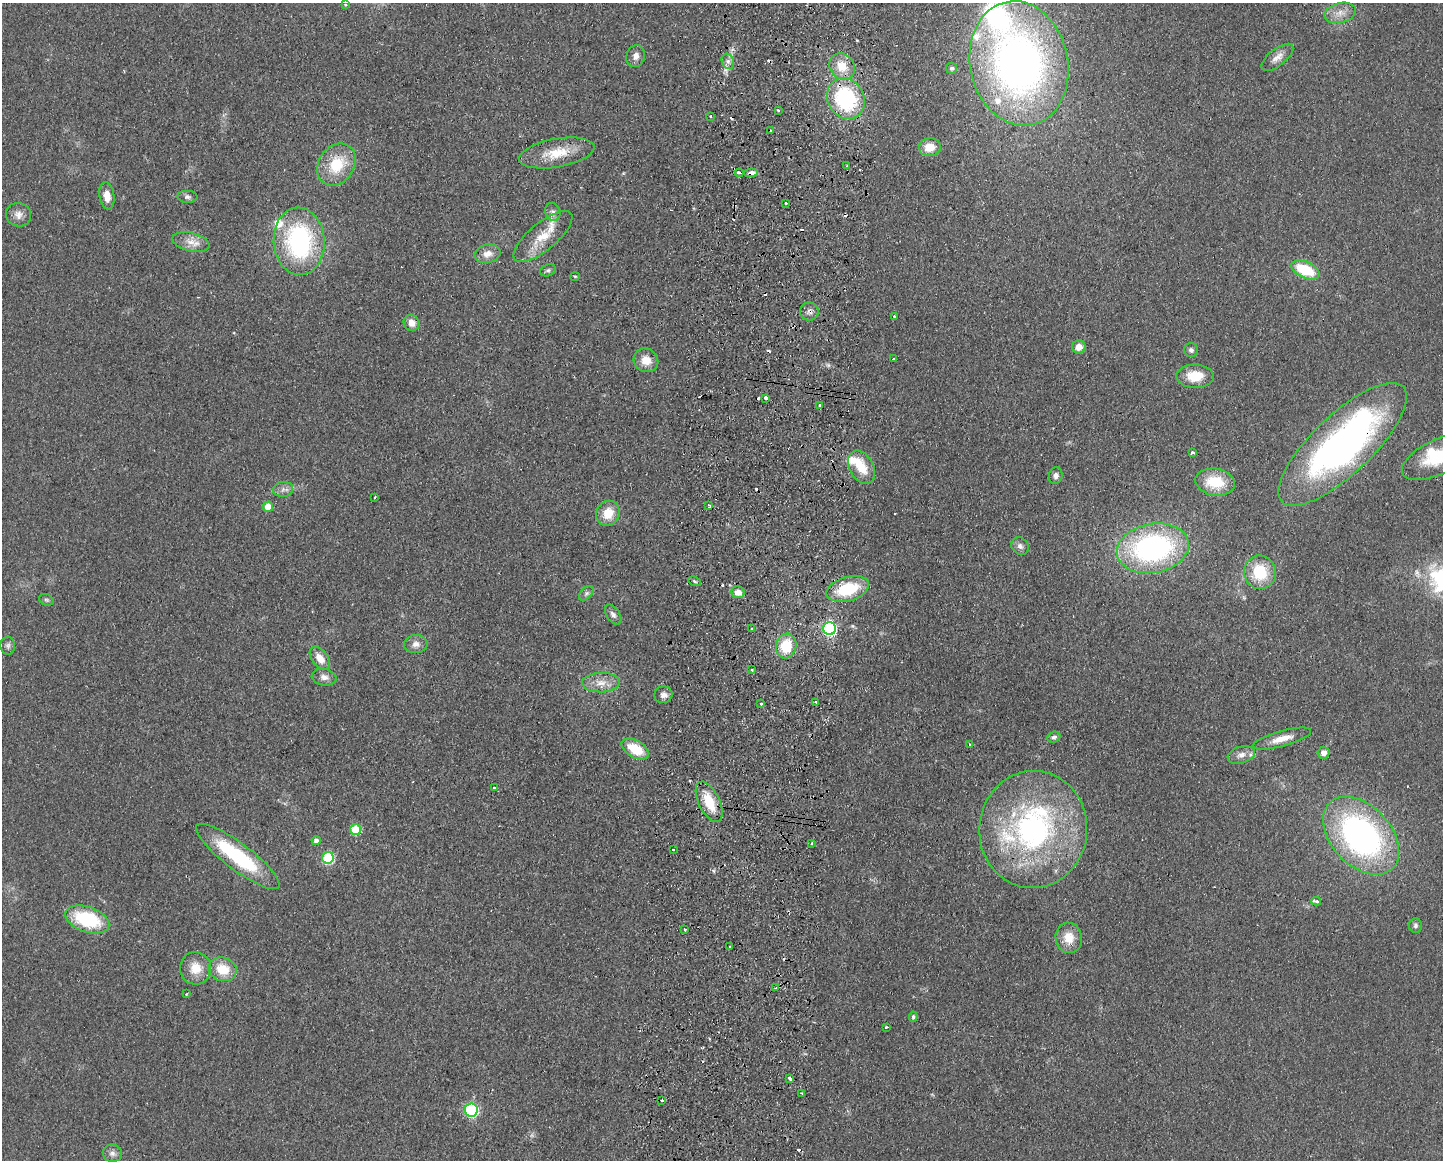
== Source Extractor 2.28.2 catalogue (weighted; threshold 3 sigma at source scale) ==
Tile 8 of 3 x 4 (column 2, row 3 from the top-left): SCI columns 1609-3049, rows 1167-2324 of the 4768 x 4648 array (HDU 1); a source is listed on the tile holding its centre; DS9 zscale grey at full resolution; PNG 1445 x 1162 px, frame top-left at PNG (2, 3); each listed source drawn as its Kron ellipse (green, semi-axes under 4 px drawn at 4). Shown black and unused: <1% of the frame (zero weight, under 2 of 3 exposures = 3% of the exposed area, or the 3 px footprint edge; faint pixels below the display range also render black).
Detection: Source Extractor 2.28.2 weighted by HDU 2 'WHT'; one run over the whole footprint, this tile lists its part. Background 0.0805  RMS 0.0096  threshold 0.0432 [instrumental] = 3 sigma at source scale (4.5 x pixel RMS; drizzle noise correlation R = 1.50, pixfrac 1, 0.05/0.05 arcsec/px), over >= 5 px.
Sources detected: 133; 1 too faint to see at this stretch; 1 inside a brighter object's white glare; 17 cosmic-ray / hot-pixel residue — neither listed nor drawn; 9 inside a brighter listed object's ellipse — not listed separately; the other 105 listed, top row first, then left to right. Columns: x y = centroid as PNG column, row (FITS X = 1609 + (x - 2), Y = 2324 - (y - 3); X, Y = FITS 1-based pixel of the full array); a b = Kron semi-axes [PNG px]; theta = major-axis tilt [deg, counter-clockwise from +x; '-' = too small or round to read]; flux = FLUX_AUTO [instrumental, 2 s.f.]
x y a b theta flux
345 5 3 3 - 1.1
1340 13 16 10 14 9.8
636 56 11 9 72 5.8
1277 57 19 8 38 7.8
728 61 8 6 -70 3.9
1019 63 63 49 -78 560
842 66 14 12 -45 18
952 68 5 5 - 1.8
846 99 21 18 -60 100
778 110 3 2 - 1.9
711 117 3 3 - 3.1
770 130 3 2 - 1.3
930 147 11 9 7 15
557 153 38 14 10 28
336 164 22 17 55 36
847 166 4 3 - 0.83
739 173 4 3 - 6.3
750 173 7 3 7 6.8
107 196 14 7 -82 10
187 197 10 6 -2 2.9
786 203 3 3 - 1
553 212 9 7 -64 4.1
18 215 12 11 - 7.1
543 236 36 14 40 26
299 241 34 25 -86 140
191 242 19 9 -13 10
487 254 13 9 12 8.6
548 270 8 5 17 2.4
1305 270 15 8 -24 43
575 276 5 3 - 1
809 312 9 9 - 4.5
894 316 3 3 - 1.3
411 323 8 7 - 8.5
1079 347 7 6 - 8.2
1191 350 7 7 - 3
893 359 3 3 - 2.6
646 360 12 11 - 13
1195 376 19 11 -2 22
766 398 3 3 - 5.5
820 405 3 3 - 2.4
1343 444 83 30 43 390
1192 452 3 3 - 3.2
1438 457 39 17 25 46
862 467 18 12 -62 22
1056 476 8 6 75 4.3
1215 482 20 13 -10 33
283 489 10 7 9 4.7
375 497 3 2 - 0.9
709 505 4 3 - 4.4
268 507 5 5 - 17
608 513 13 11 65 18
1020 546 9 8 - 4.1
1153 548 36 24 10 220
1260 572 17 16 - 38
695 581 7 4 -21 1.7
848 589 22 12 16 47
738 592 6 6 - 9
586 593 8 5 45 2.7
46 600 7 5 -21 1.8
613 614 11 6 -56 3.7
752 629 3 2 - 1.3
830 629 6 6 - 170
416 644 12 9 3 6.2
8 646 9 7 -87 3.1
786 646 12 10 81 34
320 658 13 8 -54 11
752 670 3 3 - 1.6
324 677 12 8 -11 5.8
601 683 19 9 1 12
663 695 9 8 - 5.2
816 702 3 3 - 1.3
761 703 3 3 - 2.6
1054 737 6 5 - 2.7
1282 739 30 7 16 14
969 744 3 3 - 2.2
635 749 15 8 -30 29
1324 753 6 6 - 5.7
1241 755 14 8 17 6.8
495 788 3 3 - 6.8
709 802 22 10 -64 27
1033 829 58 54 86 230
355 830 5 5 - 40
1361 836 45 30 -47 300
316 841 4 4 - 5.2
812 843 3 3 - 1.2
673 850 3 3 - 2.3
238 856 51 13 -37 88
328 858 6 6 - 78
1316 901 5 3 - 4.5
87 919 23 12 -19 66
1415 925 7 6 - 2.9
685 929 3 3 - 2
1069 938 15 13 -82 17
730 947 3 3 - 2.1
195 968 16 15 - 18
223 969 14 11 -18 23
775 988 4 2 - 0.94
186 994 4 3 - 0.91
913 1017 5 4 - 2.4
886 1027 3 3 - 0.96
790 1078 4 3 - 4.4
802 1093 3 3 - 1.1
662 1100 3 3 - 4.3
471 1110 6 6 - 160
112 1153 9 9 - 4.7
Overlapping masked pixels (flux is a lower limit): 4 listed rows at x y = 750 173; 809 312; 1343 444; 830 629
Isophote crosses this tile's border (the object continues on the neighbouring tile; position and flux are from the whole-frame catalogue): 1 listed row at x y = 1438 457